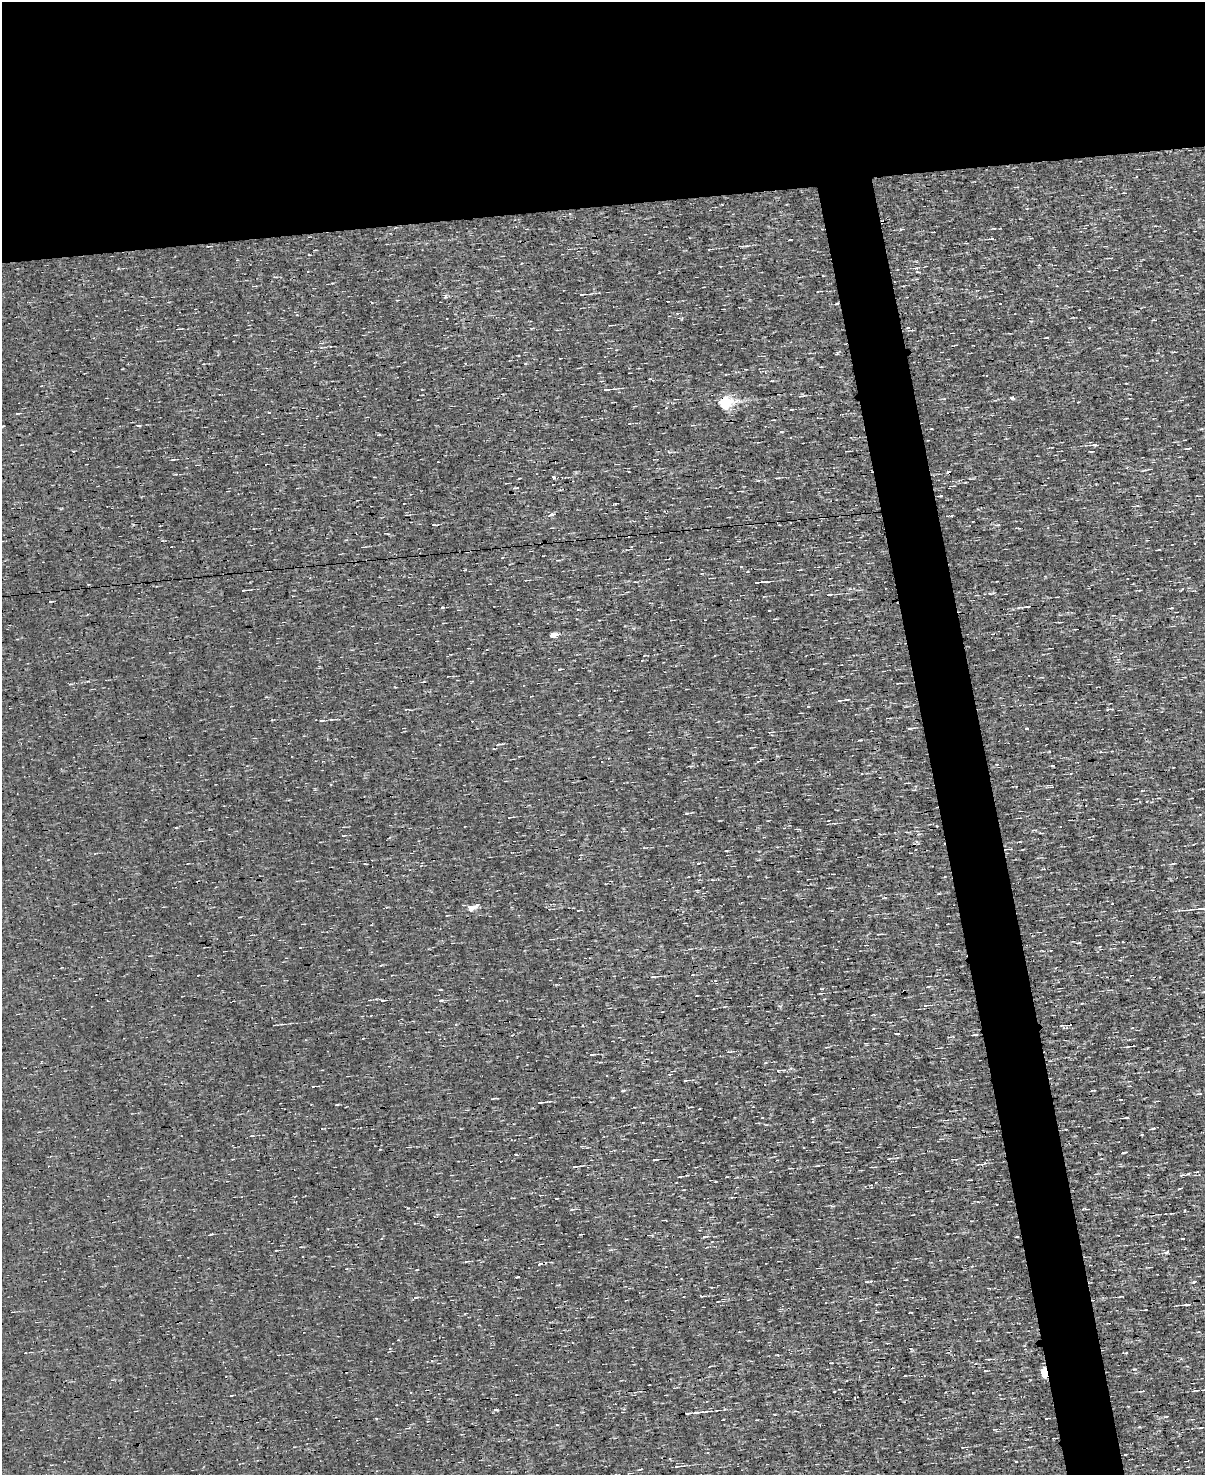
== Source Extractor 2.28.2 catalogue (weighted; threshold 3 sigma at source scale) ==
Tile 2 of 4 x 3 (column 2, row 1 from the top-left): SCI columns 1205-2407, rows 3085-4557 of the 4814 x 4810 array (HDU 1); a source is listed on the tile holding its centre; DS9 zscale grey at full resolution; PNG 1207 x 1477 px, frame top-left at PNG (2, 2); no overlay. Shown black and unused: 18% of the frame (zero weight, under 3 of 4 exposures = <1% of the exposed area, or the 3 px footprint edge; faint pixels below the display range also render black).
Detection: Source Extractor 2.28.2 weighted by HDU 2 'WHT'; one run over the whole footprint, this tile lists its part. Background -5.64e-04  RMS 0.04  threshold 0.181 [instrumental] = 3 sigma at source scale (4.5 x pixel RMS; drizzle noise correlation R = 1.50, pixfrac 1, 0.05/0.05 arcsec/px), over >= 5 px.
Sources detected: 117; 5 cosmic-ray / hot-pixel residue — not listed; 1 inside a brighter listed object's ellipse — not listed separately; the other 111 listed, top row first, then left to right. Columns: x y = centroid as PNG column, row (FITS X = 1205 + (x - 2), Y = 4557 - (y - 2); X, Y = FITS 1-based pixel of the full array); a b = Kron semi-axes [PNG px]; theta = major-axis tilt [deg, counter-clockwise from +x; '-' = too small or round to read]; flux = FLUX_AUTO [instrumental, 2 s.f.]
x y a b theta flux
1124 193 3 2 - 2.7
991 239 5 2 - 4.1
709 249 4 3 - 3.7
1110 258 5 2 - 3.8
1039 265 3 3 - 3
917 272 7 3 -13 4.8
917 279 4 2 - 3.3
582 294 9 3 3 8.6
837 303 3 2 - 4.7
1000 303 3 2 - 3
610 325 4 2 - 3.4
908 328 5 3 - 3.8
178 329 4 2 - 3.4
1126 383 3 2 - 2.5
608 389 13 3 6 16
1011 398 5 3 - 39
725 402 6 5 - 680
18 413 6 3 13 4
139 425 5 3 - 4.7
379 435 4 3 - 3.5
1094 445 12 4 1 13
847 451 6 2 0 3.1
173 460 6 3 10 4.3
554 477 4 3 - 18
777 478 9 2 0 4.5
940 496 5 3 - 4
551 514 4 3 - 46
434 525 5 2 - 4.4
362 547 4 2 - 2.8
757 582 7 3 5 22
244 590 6 2 3 5.4
829 595 6 3 2 5.5
1027 606 6 3 10 7.2
442 608 4 3 - 6.7
1190 632 2 2 - 2.4
552 635 5 4 - 57
559 669 5 4 - 4.9
839 700 9 3 9 7.3
888 718 6 2 3 4
322 721 5 2 - 4.6
472 721 3 2 - 3.4
911 728 9 2 4 6
1027 728 3 2 - 4.3
771 735 4 3 - 3.6
498 744 5 3 - 4.5
1112 751 2 2 - 2.5
1052 766 4 3 - 2.8
1051 786 6 3 -23 5
510 817 8 2 7 5.1
176 827 4 2 - 3.1
1035 830 7 4 -12 5.6
1112 903 3 2 - 3.2
471 908 7 5 14 62
198 975 3 2 - 7.2
692 975 4 2 - 2.6
653 977 7 4 5 7.5
79 979 3 2 - 4.7
383 1000 8 3 5 5.7
441 1000 6 3 8 5.5
925 1005 5 3 - 3.9
274 1025 3 2 - 4.2
873 1029 3 2 - 5.2
897 1033 4 2 - 5.3
974 1035 8 2 5 5.6
1132 1046 8 2 7 7.2
592 1055 8 3 6 5.9
765 1063 5 3 - 3.7
779 1070 11 3 3 8.5
686 1080 6 3 8 5
313 1086 5 2 - 3.4
623 1091 5 3 - 4.3
1121 1099 3 2 - 3.2
540 1102 9 3 11 6
1127 1117 6 3 1 4.7
945 1120 9 2 3 5.6
766 1125 5 3 - 3.4
1153 1128 6 3 18 4.3
940 1139 5 2 - 3.5
654 1160 5 3 - 3.4
817 1166 5 3 - 3.7
871 1167 5 2 - 3.4
1181 1188 4 2 - 3.3
833 1206 5 4 - 4.6
571 1210 5 3 - 4.3
1173 1213 4 2 - 6.2
704 1237 6 3 8 6.1
1017 1237 3 2 - 2.9
1182 1239 3 2 - 3.1
1166 1252 6 4 30 6.9
539 1264 5 3 - 9.1
1150 1267 5 2 - 3.6
1195 1281 5 3 - 5
866 1282 6 3 -6 5.1
701 1296 5 3 - 4
1122 1296 4 2 - 3
1187 1304 9 3 4 9.1
25 1353 3 2 - 2.3
1126 1353 4 3 - 3.3
831 1363 4 2 - 3.3
975 1364 4 3 - 3.3
1135 1369 5 4 - 4.3
985 1371 4 2 - 3.6
1044 1372 5 4 - 290
905 1376 4 2 - 2.7
410 1392 3 3 - 6.8
496 1410 5 3 - 4.3
699 1412 16 3 6 16
1166 1416 5 3 - 3.9
1047 1418 6 2 9 3.7
1139 1427 4 3 - 3.5
678 1466 12 3 6 14
Overlapping masked pixels (flux is a lower limit): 3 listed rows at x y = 837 303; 725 402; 1044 1372
Unlisted compact peaks at least as high as the median listed source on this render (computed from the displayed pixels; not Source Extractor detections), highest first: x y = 1123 1153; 837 353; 1188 1174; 686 813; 408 1208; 211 1234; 781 432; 615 504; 939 893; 998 525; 741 567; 973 1393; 901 229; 780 1006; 333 283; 885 898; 726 851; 1182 589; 1049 751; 951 516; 834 1391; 269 412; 1079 943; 822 989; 372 303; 525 363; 416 1297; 337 1105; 578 609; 775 1414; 746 246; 465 570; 417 1270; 928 987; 724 1409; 965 482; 1107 710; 993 593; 919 834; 556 1198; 625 626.